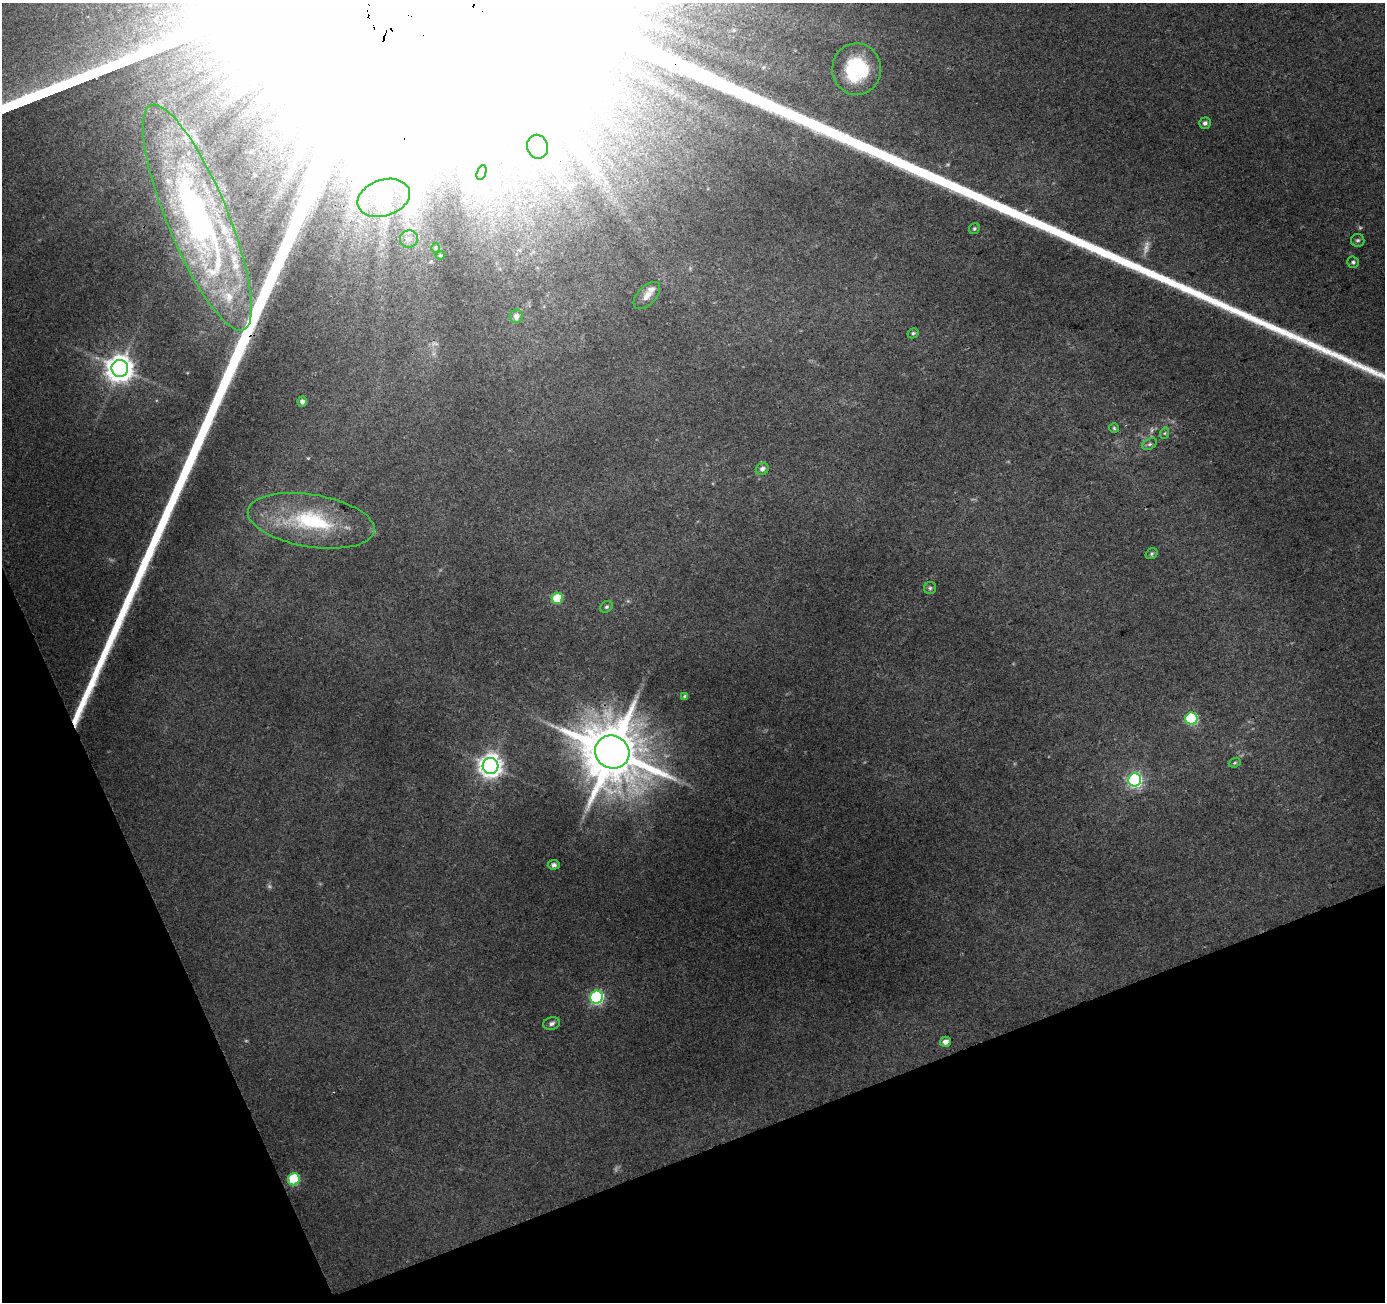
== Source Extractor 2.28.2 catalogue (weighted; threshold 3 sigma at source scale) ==
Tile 14 of 4 x 4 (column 2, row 4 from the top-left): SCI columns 1439-2821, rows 107-1406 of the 5646 x 5464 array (HDU 1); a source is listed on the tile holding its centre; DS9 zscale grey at full resolution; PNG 1387 x 1304 px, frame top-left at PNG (2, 3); each listed source drawn as its Kron ellipse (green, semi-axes under 4 px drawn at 4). Shown black and unused: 19% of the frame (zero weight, under 3 of 4 exposures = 5% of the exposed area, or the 3 px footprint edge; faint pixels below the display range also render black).
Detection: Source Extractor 2.28.2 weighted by HDU 2 'WHT'; one run over the whole footprint, this tile lists its part. Background 0.0269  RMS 0.0036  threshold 0.0163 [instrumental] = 3 sigma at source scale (4.5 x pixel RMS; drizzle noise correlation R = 1.50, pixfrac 1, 0.0396/0.0396 arcsec/px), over >= 5 px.
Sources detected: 55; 7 too faint to see at this stretch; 4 inside a brighter object's white glare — neither listed nor drawn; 7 inside a brighter listed object's ellipse — not listed separately; the other 37 listed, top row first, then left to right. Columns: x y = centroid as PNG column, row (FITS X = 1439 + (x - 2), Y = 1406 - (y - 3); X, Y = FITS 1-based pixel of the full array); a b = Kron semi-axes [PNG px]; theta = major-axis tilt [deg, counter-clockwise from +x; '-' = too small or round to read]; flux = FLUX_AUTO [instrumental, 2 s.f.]
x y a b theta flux
857 69 26 24 89 25
1205 123 6 5 - 1.2
538 147 12 10 -76 4.5
482 173 8 4 71 1.3
384 198 27 18 18 16
197 217 122 30 -67 130
974 229 6 5 - 0.7
409 239 9 8 - 2
1358 240 7 6 - 0.93
435 248 5 3 - 0.39
440 255 4 4 - 0.41
1353 262 6 5 - 0.83
647 295 16 9 46 3.4
516 316 7 6 - 2.3
913 333 6 5 - 0.72
120 368 8 8 - 500
302 401 5 4 - 1.6
1114 428 5 5 - 0.54
1165 433 6 3 71 0.53
1150 444 8 5 26 0.91
762 469 6 6 - 1.4
311 521 64 26 -9 41
1151 554 6 5 - 0.65
930 588 6 6 - 0.89
557 598 6 5 - 16
606 607 7 5 31 0.71
685 696 4 3 - 0.8
1191 719 6 6 - 42
612 752 17 16 - 3300
1235 763 6 4 21 0.56
490 766 8 8 - 340
1135 780 6 6 - 85
554 865 6 5 - 1.1
596 997 6 6 - 76
552 1024 8 6 13 1.1
945 1042 5 5 - 2.6
294 1179 6 6 - 28
Overlapping masked pixels (flux is a lower limit): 2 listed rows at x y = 311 521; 612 752
Unlisted compact peaks at least as high as the median listed source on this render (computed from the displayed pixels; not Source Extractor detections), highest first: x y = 1346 360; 1355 364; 1371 371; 1335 355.